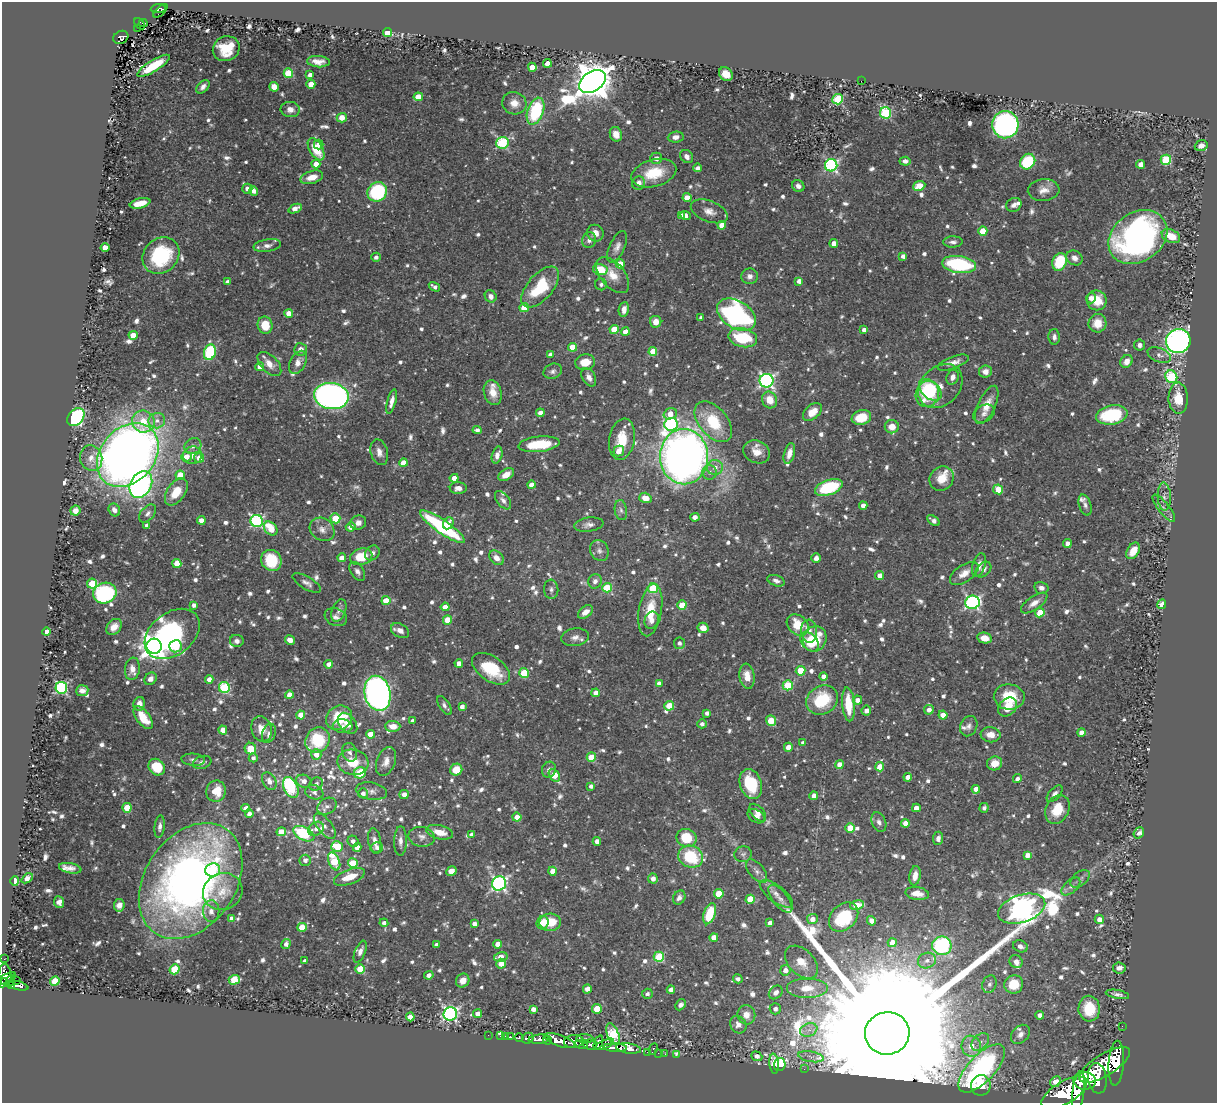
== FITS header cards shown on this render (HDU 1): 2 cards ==
NAXIS1  =                 1215
NAXIS2  =                 1101

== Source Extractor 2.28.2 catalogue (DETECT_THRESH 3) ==
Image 1215 x 1101 px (HDU 1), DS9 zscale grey, 1 PNG px = 1 image px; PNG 1219 x 1105 px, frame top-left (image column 1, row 1101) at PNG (2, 2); each listed source drawn as its Kron ellipse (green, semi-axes under 4 px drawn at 4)
Background 0.417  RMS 0.017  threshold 0.0504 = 3 sigma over >= 5 px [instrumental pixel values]
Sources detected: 1082; of the 1082, the 500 brightest by FLUX_AUTO listed and drawn (582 fainter detections omitted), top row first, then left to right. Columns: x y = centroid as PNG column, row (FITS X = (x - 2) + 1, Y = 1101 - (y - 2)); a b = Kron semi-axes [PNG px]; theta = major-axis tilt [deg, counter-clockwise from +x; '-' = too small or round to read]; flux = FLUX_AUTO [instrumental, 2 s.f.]
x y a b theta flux
158 9 7 4 5 75
160 11 9 3 43 43
143 23 4 2 - 17
139 24 6 4 -52 68
137 28 3 2 - 10
387 33 4 4 - 12
121 37 8 6 26 140
226 49 14 12 23 36
318 62 11 5 -4 9.1
547 63 4 4 - 15
154 66 19 5 32 35
532 67 4 4 - 18
288 73 5 4 - 50
726 74 7 6 - 15
310 75 4 4 - 5.4
593 81 15 9 34 3500
861 81 2 2 - 6.3
311 84 4 4 - 15
203 87 8 5 46 4.9
274 87 5 4 - 12
418 97 4 4 - 24
838 99 5 5 - 89
514 103 12 11 - 12
290 109 9 7 -8 7.1
536 111 14 8 70 85
886 113 6 5 - 120
342 118 5 5 - 15
1005 125 13 13 - 390
616 134 7 6 - 11
676 137 8 5 6 5.7
502 143 6 6 - 120
319 145 5 4 - 7.8
1201 146 7 5 20 7.4
316 149 12 6 -61 35
687 157 7 6 - 5.9
656 158 6 6 - 6.7
1166 160 5 5 - 83
905 161 5 4 - 4.5
1028 162 8 7 - 56
316 164 4 4 - 13
1140 164 4 4 - 8.7
831 165 6 6 - 190
697 168 4 4 - 5.9
654 173 23 13 16 42
312 177 12 6 16 14
639 183 7 6 - 9.4
798 186 6 5 - 5.4
919 186 6 5 - 20
247 189 5 5 - 7.2
1044 190 16 11 4 12
254 191 4 4 - 7.9
377 192 10 9 - 97
687 198 4 4 - 17
140 203 10 5 13 17
1014 205 8 6 31 5.2
295 209 7 4 23 13
709 211 19 10 -21 12
681 215 4 4 - 4.7
685 215 6 4 -24 10
722 225 4 4 - 12
983 231 4 4 - 28
595 233 8 8 - 11
1171 236 10 6 -25 22
1138 237 31 24 35 400
589 240 8 6 70 5.6
953 242 10 5 1 4.5
834 243 4 4 - 10
267 245 14 6 9 6
617 247 17 7 65 7.9
105 248 4 4 - 16
161 256 20 17 42 87
903 256 4 4 - 6.3
376 257 4 4 - 4.9
1075 258 8 7 - 7.6
1059 262 9 7 68 56
620 264 4 4 - 19
959 264 17 8 -7 120
600 270 7 5 -11 35
613 275 21 12 -50 19
750 276 8 8 - 5.9
799 281 4 4 - 8.2
227 282 4 4 - 4.8
601 284 6 6 - 4.3
434 287 6 4 -33 5
540 287 24 12 49 63
491 296 6 5 - 6.4
1091 298 5 4 - 7.8
1097 300 10 9 - 25
524 308 4 4 - 31
624 310 7 5 81 8.7
289 313 4 4 - 12
736 315 21 13 -32 240
701 318 4 3 - 4.3
656 322 6 5 - 12
1097 323 9 9 - 17
265 325 8 7 - 25
614 329 4 4 - 33
864 330 4 4 - 5.9
625 332 4 4 - 13
133 335 4 4 - 18
1054 337 8 5 -88 4.4
743 338 14 9 -12 66
1178 341 12 12 - 510
1139 345 5 5 - 4.6
572 347 4 4 - 34
300 349 6 6 - 6.6
210 352 8 6 74 88
653 352 4 4 - 26
550 355 4 4 - 5.6
1159 355 12 7 -21 5.9
1127 361 7 5 50 8.7
298 362 12 7 60 9.3
585 362 10 8 9 17
953 363 16 6 21 8.2
269 364 14 8 -46 12
260 367 4 4 - 12
553 371 9 7 22 4.5
985 372 6 6 - 9.2
589 377 10 6 -60 7.5
952 377 7 6 - 6.1
1171 377 6 5 - 120
766 381 7 7 - 300
940 386 25 19 44 21
930 390 13 8 -43 64
493 393 12 8 -75 14
927 394 13 11 70 47
331 396 17 13 -7 560
1178 398 15 9 -87 23
770 400 8 7 - 17
392 401 13 4 75 7.8
987 405 21 8 65 17
812 412 11 7 41 16
540 413 4 4 - 6.7
670 414 7 5 19 17
984 414 11 8 28 5.6
1112 415 16 9 10 78
76 417 10 7 48 140
861 417 10 7 17 31
157 421 8 7 - 6.9
143 422 11 11 - 30
713 422 24 14 -50 57
671 424 7 6 - 180
892 427 7 6 - 13
477 430 4 4 - 5
622 439 21 12 80 33
539 444 21 7 6 47
193 446 9 7 35 5.3
619 451 5 5 - 12
379 452 13 8 -74 8.9
757 452 14 11 -25 12
789 453 10 5 74 9.3
128 455 35 27 49 1300
193 455 9 9 - 6.9
497 455 9 5 74 6.7
186 457 5 5 - 12
684 457 28 24 -89 1100
91 458 13 11 -73 11
199 458 5 5 - 10
403 463 4 4 - 17
715 467 8 7 - 8.1
710 472 7 7 - 4.9
180 475 4 4 - 26
506 475 8 5 34 12
454 478 4 4 - 11
942 478 13 11 46 19
141 484 14 10 60 310
531 485 4 4 - 9.6
829 487 14 7 19 90
458 488 8 6 -2 7.7
998 489 5 4 - 30
176 492 15 9 56 27
1164 497 14 6 -88 6.1
645 498 6 5 - 15
503 500 11 6 -52 5
1085 505 11 6 -73 4.6
863 506 4 4 - 8
1164 508 17 5 -52 5.8
75 510 5 5 - 7.9
114 510 7 5 -55 6.1
621 510 10 6 -81 4.6
148 513 10 6 49 4.7
695 517 4 4 - 8.6
335 518 5 5 - 46
201 520 4 4 - 9.5
257 521 6 6 - 170
933 521 7 4 -37 5.2
358 523 8 7 - 7.2
448 523 6 5 - 11
589 525 15 7 7 6.4
147 526 4 4 - 9.5
351 527 5 4 - 9.2
443 527 27 7 -35 140
271 528 8 5 -46 37
322 529 13 11 -37 10
1067 543 4 4 - 11
599 551 11 9 -64 6
1133 551 9 6 59 17
372 553 8 6 47 4.4
361 557 11 8 15 32
342 558 4 4 - 9.4
496 558 8 6 -46 11
816 558 5 4 - 5.9
271 560 11 10 - 46
177 563 4 4 - 20
979 565 12 6 72 11
983 570 9 6 44 5.7
357 571 10 6 -56 5.2
964 573 16 8 34 12
880 575 4 4 - 8.6
595 581 7 6 - 5.4
776 581 9 5 -20 4.8
307 583 16 6 -30 5.7
92 584 5 5 - 38
607 588 5 4 - 52
653 588 5 5 - 60
1041 588 7 5 -14 5.3
551 589 9 7 -86 4.3
105 593 12 10 19 140
386 601 4 4 - 23
972 602 7 6 - 240
1034 603 15 6 34 9.7
1162 604 5 4 - 25
194 605 4 4 - 5.4
682 605 4 4 - 33
445 607 4 4 - 13
339 610 11 7 69 5.7
650 610 26 11 80 32
585 612 8 5 38 8.9
1040 613 5 4 - 33
336 617 11 8 -21 6.5
447 620 4 4 - 27
652 620 9 7 70 7
798 625 12 9 -40 30
114 627 9 6 46 12
703 628 6 5 - 9.9
400 631 10 6 -30 7.5
809 631 11 8 -85 6.9
46 632 4 4 - 16
172 634 31 21 37 250
575 637 14 8 8 7.7
984 638 7 5 -11 12
815 639 13 11 64 45
290 640 5 4 - 8.2
237 641 7 6 - 5.1
810 642 11 7 -51 29
679 643 6 5 - 4.6
154 646 7 7 - 1200
176 646 6 6 - 56
459 663 4 4 - 8.3
329 664 4 4 - 8
132 669 11 7 82 10
491 669 21 12 -34 53
801 671 5 4 - 36
524 673 5 4 - 41
747 676 13 7 -82 16
824 676 4 4 - 7.7
150 679 7 5 43 7
209 679 4 4 - 7.4
659 683 4 4 - 7.6
788 685 5 5 - 64
61 688 6 6 - 190
224 688 5 5 - 110
82 691 6 5 - 6.4
377 693 17 13 -77 550
596 693 4 4 - 10
289 695 4 4 - 12
1009 697 15 12 -7 40
822 700 16 14 31 59
857 700 4 4 - 7.9
139 704 7 5 80 6.8
848 704 17 6 -85 36
444 706 11 5 -58 4.6
462 706 4 4 - 6.3
669 706 5 4 - 28
1007 707 10 8 45 17
866 710 5 5 - 7
929 710 5 4 - 6.6
707 713 4 4 - 5.4
301 715 4 4 - 16
943 715 4 4 - 14
143 717 13 6 -54 25
339 718 13 11 32 44
413 721 4 4 - 5.1
771 721 5 5 - 35
348 723 12 8 -51 9.6
702 724 5 4 - 4.6
343 726 10 7 -5 6.3
393 726 7 5 -2 13
969 726 10 8 65 5.2
261 729 13 10 -72 15
223 730 4 4 - 13
1082 732 4 4 - 8.9
269 733 10 6 71 6.2
370 734 4 4 - 14
991 735 10 7 -6 12
318 740 13 11 55 57
803 743 4 4 - 6.5
788 747 4 4 - 17
250 749 6 5 - 30
350 752 9 7 -70 5.1
316 754 5 5 - 12
591 757 5 4 - 31
253 758 4 4 - 4.5
193 760 12 6 -5 4.3
202 762 9 6 19 4.8
353 762 15 12 -9 26
386 762 15 9 70 9.7
995 763 8 7 - 14
839 764 4 4 - 11
157 767 9 7 -47 31
880 767 4 4 - 20
456 770 6 5 - 22
549 770 8 7 - 4.9
360 773 6 5 - 57
554 775 7 5 -56 30
908 777 4 4 - 9.6
1017 779 4 4 - 5.3
269 781 9 6 -59 7.2
304 781 8 6 -19 8.2
316 784 7 6 - 5.4
751 784 15 11 -72 63
591 786 4 4 - 4.9
291 788 11 6 -64 90
976 789 4 4 - 9.4
216 791 10 10 - 24
371 791 15 8 -10 6.9
314 792 9 7 -20 4.5
363 793 5 5 - 5.2
404 794 5 4 - 7.7
1055 794 10 5 48 4.9
814 796 4 4 - 7.4
327 806 10 7 33 5.7
127 808 5 4 - 32
246 808 4 4 - 9.2
916 808 4 4 - 9.8
984 808 5 4 - 4.3
1057 809 15 11 62 29
758 813 11 6 -48 6.5
249 814 4 4 - 6.5
756 816 9 6 -31 5.7
517 817 4 4 - 12
879 822 10 7 -67 5.3
905 823 4 4 - 12
325 826 15 7 -51 7.2
160 827 11 5 84 5.2
850 828 5 5 - 23
316 829 8 6 34 5.7
281 832 5 4 - 16
440 832 13 7 -13 17
1139 833 6 4 50 5
304 834 11 6 -27 100
472 834 4 4 - 4.9
422 837 13 10 -9 8.3
686 838 10 9 - 39
938 838 7 5 83 5.5
353 841 6 5 - 5.6
375 841 13 6 -81 7.1
400 841 15 6 89 7.3
597 841 4 4 - 9.4
337 847 6 5 - 56
357 847 4 4 - 10
377 847 6 5 - 5.5
743 854 9 7 13 4.3
1027 855 4 4 - 8.7
691 857 12 10 -22 65
305 860 6 5 - 5.6
334 861 9 5 -67 62
353 863 5 4 - 37
70 868 11 5 -11 6.9
213 870 7 6 - 25
451 871 5 4 - 12
553 871 4 4 - 14
757 871 14 7 -51 5.7
915 876 10 5 80 11
349 877 16 7 20 23
27 878 6 4 40 10
653 879 5 5 - 8.5
1080 879 11 7 39 4.7
15 881 5 3 - 20
191 881 63 45 55 640
499 883 7 7 - 290
1071 887 11 6 42 5.3
223 891 20 18 25 19
917 893 12 6 -7 11
719 894 4 4 - 33
776 894 20 8 -38 8.2
679 898 7 5 59 5.3
750 899 4 4 - 33
780 899 16 7 -52 7.7
59 902 6 5 - 7.4
119 905 6 5 - 6.9
857 905 7 5 12 26
1022 909 24 13 18 1300
211 911 11 8 -89 8
710 914 11 5 71 48
844 917 17 12 45 49
232 919 4 4 - 9
812 919 5 5 - 9.3
1099 919 4 4 - 7.7
871 921 5 4 - 5.5
550 922 10 8 2 29
384 923 4 4 - 4.5
543 923 7 6 - 16
770 923 4 4 - 6.9
474 924 4 4 - 7.9
302 927 4 4 - 22
714 937 4 4 - 12
892 943 4 4 - 15
286 944 5 4 - 6.4
497 944 4 4 - 10
437 945 4 4 - 7.3
942 946 9 9 - 120
1020 946 7 5 -22 5.6
360 952 11 5 67 5.4
501 957 7 4 13 15
659 957 5 5 - 66
4 959 2 2 - 6.9
305 961 4 4 - 6.2
927 961 9 7 19 6.8
801 962 19 12 -45 20
1016 962 7 6 - 7.4
501 964 5 4 - 13
1119 968 6 5 - 6.1
175 969 5 4 - 59
360 969 5 4 - 33
785 970 5 5 - 8.1
5 975 11 6 -87 310
429 975 5 4 - 7.5
6 979 10 3 27 240
738 979 5 4 - 5.3
10 980 5 3 - 73
234 980 5 5 - 48
17 981 2 2 - 4.3
55 981 5 4 - 38
463 981 7 6 - 10
3 983 5 4 - 260
989 984 9 7 65 4.3
1014 984 9 9 - 34
11 985 4 3 - 150
18 986 10 3 -13 170
807 988 21 10 0 25
587 989 4 4 - 8.4
671 990 4 4 - 9.1
776 992 8 6 45 6.9
647 994 5 5 - 4.4
1117 994 12 4 -11 4.6
680 1005 6 4 49 4.3
533 1009 4 4 - 8
597 1009 5 5 - 28
775 1009 5 5 - 5.8
1089 1009 13 10 -87 39
450 1014 7 6 - 340
478 1014 4 4 - 9.2
746 1015 9 9 - 13
1040 1015 4 4 - 7.5
410 1017 4 4 - 21
738 1025 9 7 -59 8.5
1122 1026 2 2 - 7
809 1030 9 6 20 6.1
887 1033 22 21 - 180000
613 1034 11 5 -69 130
1020 1034 11 8 47 6.6
488 1035 2 2 - 5.8
500 1036 2 2 - 9.2
505 1036 2 2 - 6.5
510 1037 4 3 - 48
519 1037 4 3 - 130
528 1038 6 5 - 180
539 1039 10 4 4 800
585 1039 8 4 -2 180
547 1040 5 3 - 360
559 1041 16 5 -19 1700
574 1042 10 6 5 790
598 1042 7 3 70 340
980 1042 10 7 44 6.4
581 1044 6 3 -19 210
605 1044 10 4 23 400
590 1045 7 5 -12 440
971 1046 10 9 - 20
615 1048 12 3 -3 890
629 1048 13 5 -7 1100
653 1049 6 3 65 69
647 1052 3 2 - 21
658 1053 2 2 - 8.4
665 1054 2 2 - 8
676 1055 3 3 - 12
757 1056 5 4 - 6.3
811 1057 13 5 -10 5.8
1116 1063 22 7 86 3000
774 1064 10 5 -84 17
780 1064 6 5 - 130
1105 1065 29 10 32 5200
982 1068 31 13 46 310
804 1069 2 2 - 5.6
1097 1078 15 9 -82 2400
1085 1081 11 9 -6 2100
1055 1082 6 5 - 15
981 1085 10 9 - 24
1078 1092 21 6 82 2300
1064 1093 26 11 31 4500
At the frame edge (FLAGS 8, measured only in part): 1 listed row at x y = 3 983
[582 fainter detections neither listed nor drawn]